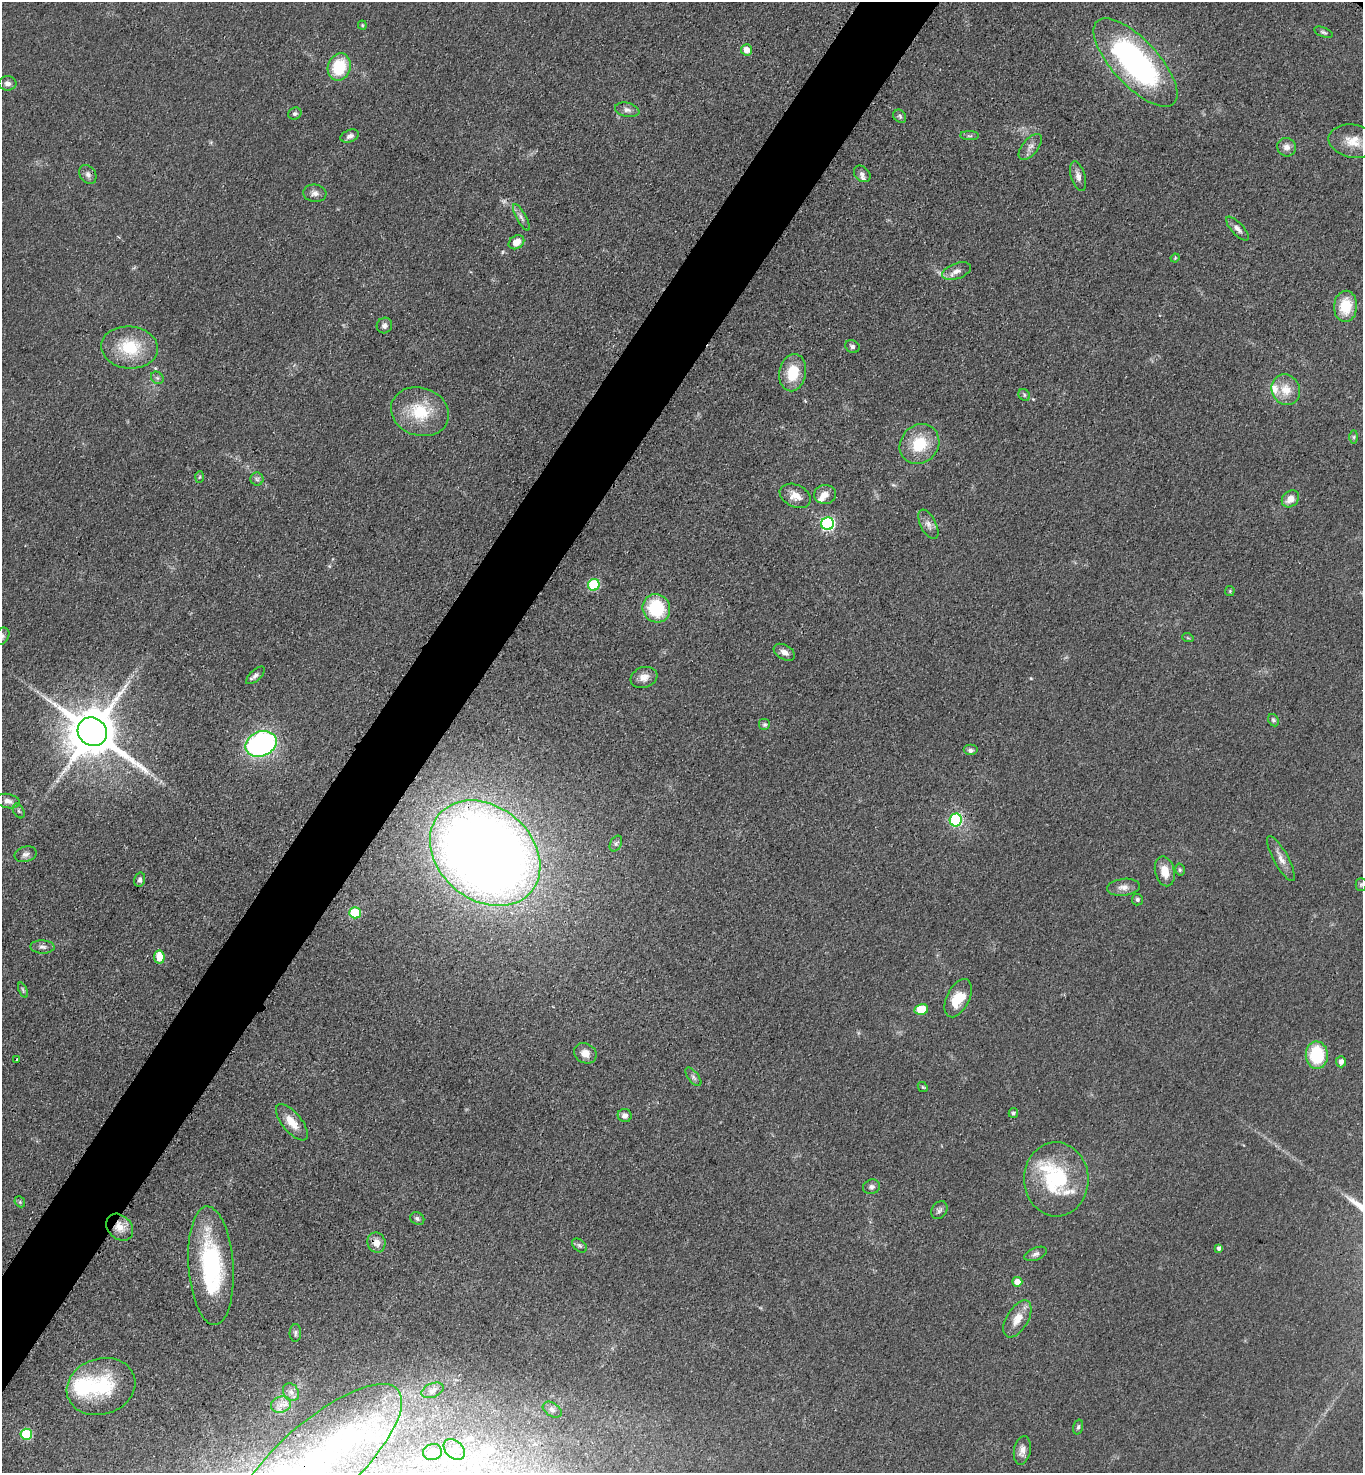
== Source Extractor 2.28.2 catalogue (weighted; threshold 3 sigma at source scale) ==
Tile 7 of 4 x 4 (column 3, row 2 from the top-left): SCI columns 3042-4402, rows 2971-4441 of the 5943 x 5939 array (HDU 1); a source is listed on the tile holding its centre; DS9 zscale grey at full resolution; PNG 1365 x 1475 px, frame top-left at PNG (2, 2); each listed source drawn as its Kron ellipse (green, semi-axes under 4 px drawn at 4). Shown black and unused: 5% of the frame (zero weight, under 3 of 4 exposures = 3% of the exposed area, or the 3 px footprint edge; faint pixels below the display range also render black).
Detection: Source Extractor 2.28.2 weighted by HDU 2 'WHT'; one run over the whole footprint, this tile lists its part. Background 0.0414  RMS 0.0059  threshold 0.0268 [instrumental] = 3 sigma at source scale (4.5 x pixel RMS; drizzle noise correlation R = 1.50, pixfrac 1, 0.05/0.05 arcsec/px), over >= 5 px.
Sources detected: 122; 1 too faint to see at this stretch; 3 inside a brighter object's white glare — neither listed nor drawn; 11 inside a brighter listed object's ellipse — not listed separately; the other 107 listed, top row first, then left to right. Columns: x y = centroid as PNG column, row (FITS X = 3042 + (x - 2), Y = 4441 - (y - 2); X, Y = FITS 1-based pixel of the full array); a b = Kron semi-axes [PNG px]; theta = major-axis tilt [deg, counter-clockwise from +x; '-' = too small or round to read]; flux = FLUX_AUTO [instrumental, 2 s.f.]
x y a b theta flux
362 25 4 4 - 0.68
1323 32 10 4 -22 1.3
746 50 6 5 - 5.3
1135 63 56 23 -47 150
339 67 14 11 71 24
7 83 9 7 0 2.5
627 110 12 7 -13 2.7
295 114 7 5 27 1.5
900 116 7 5 -48 1.3
350 136 9 6 21 2.5
970 136 9 4 -1 1.3
1353 141 24 16 -11 12
1030 147 15 8 51 3.8
1287 147 9 9 - 3.5
88 174 10 7 -58 2.7
862 174 9 7 -46 2.4
1078 176 15 7 -73 3.6
315 193 11 8 -7 3.1
521 217 15 5 -62 2.5
1237 229 15 6 -47 2.9
516 242 8 6 36 6.5
1175 258 4 3 - 0.51
956 271 15 7 20 4.1
1346 306 15 11 87 18
384 326 8 7 - 2.4
852 346 7 6 - 1.5
130 347 28 21 -5 26
793 373 19 13 79 18
157 378 7 5 -44 1.3
1286 390 16 14 -65 9.5
1024 395 6 5 - 1.2
420 412 29 24 -18 26
1354 437 7 4 89 1
919 444 21 18 47 22
199 477 6 4 86 0.83
257 479 6 6 - 1.6
825 495 11 9 3 4.6
795 496 16 11 -25 6.8
1290 499 9 7 42 5.7
828 524 6 6 - 100
928 524 16 7 -62 3.6
594 585 6 6 - 45
1230 591 5 5 - 0.74
656 608 14 13 - 31
2 636 9 6 56 2.2
1188 638 6 3 -19 0.57
784 652 12 7 -31 3.6
255 675 11 5 42 2.2
644 677 14 10 18 4.8
1273 720 6 5 - 1.2
765 725 6 6 - 1.3
92 732 15 13 -35 3400
261 744 16 12 24 140
970 750 7 5 0 1.8
8 801 12 7 -10 3.7
19 811 8 5 -60 1.3
956 820 6 6 - 74
616 844 8 5 63 1.5
485 853 60 47 -40 970
25 854 11 7 14 2.7
1281 859 25 7 -61 5.1
1180 870 6 4 -77 1
1165 871 15 9 -76 8.2
140 880 7 5 76 1.8
1361 884 6 5 - 1.1
1124 887 16 8 6 4.4
1137 900 6 5 - 1.4
355 913 5 5 - 35
42 947 12 6 -2 2.4
159 957 6 5 - 11
23 990 8 4 -66 0.95
958 998 20 11 63 14
921 1009 7 5 12 21
585 1053 12 9 -30 5.5
1317 1055 14 11 -88 31
16 1060 3 2 - 0.97
1341 1062 5 5 - 2.5
693 1077 11 5 -52 1.8
923 1087 5 4 - 0.78
1013 1113 5 4 - 1.4
625 1116 7 6 - 2.9
292 1122 22 9 -50 8.6
1056 1179 37 32 -88 50
872 1187 8 7 - 2
20 1202 6 4 -47 1
939 1210 10 7 53 1.9
417 1219 7 6 - 1.5
120 1227 15 11 -45 6.8
376 1243 10 9 - 5.1
579 1246 8 5 -39 1.5
1219 1248 4 4 - 2.1
1036 1254 12 6 23 2.2
211 1266 59 22 -86 72
1017 1282 5 5 - 5.9
1017 1319 20 11 60 9
295 1333 9 5 89 1.5
101 1386 35 28 18 40
433 1390 12 7 22 2.9
291 1392 9 7 -58 2.7
281 1405 10 8 15 4
552 1410 10 6 -33 2.1
1078 1427 7 4 75 1.1
26 1434 6 5 - 38
454 1450 12 8 -45 4.2
1022 1450 14 8 80 4.1
432 1452 9 8 - 5.7
316 1463 110 39 42 120
Overlapping masked pixels (flux is a lower limit): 3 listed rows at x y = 120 1227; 376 1243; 316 1463
Isophote crosses this tile's border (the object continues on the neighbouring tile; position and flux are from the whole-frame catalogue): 2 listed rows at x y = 2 636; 316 1463